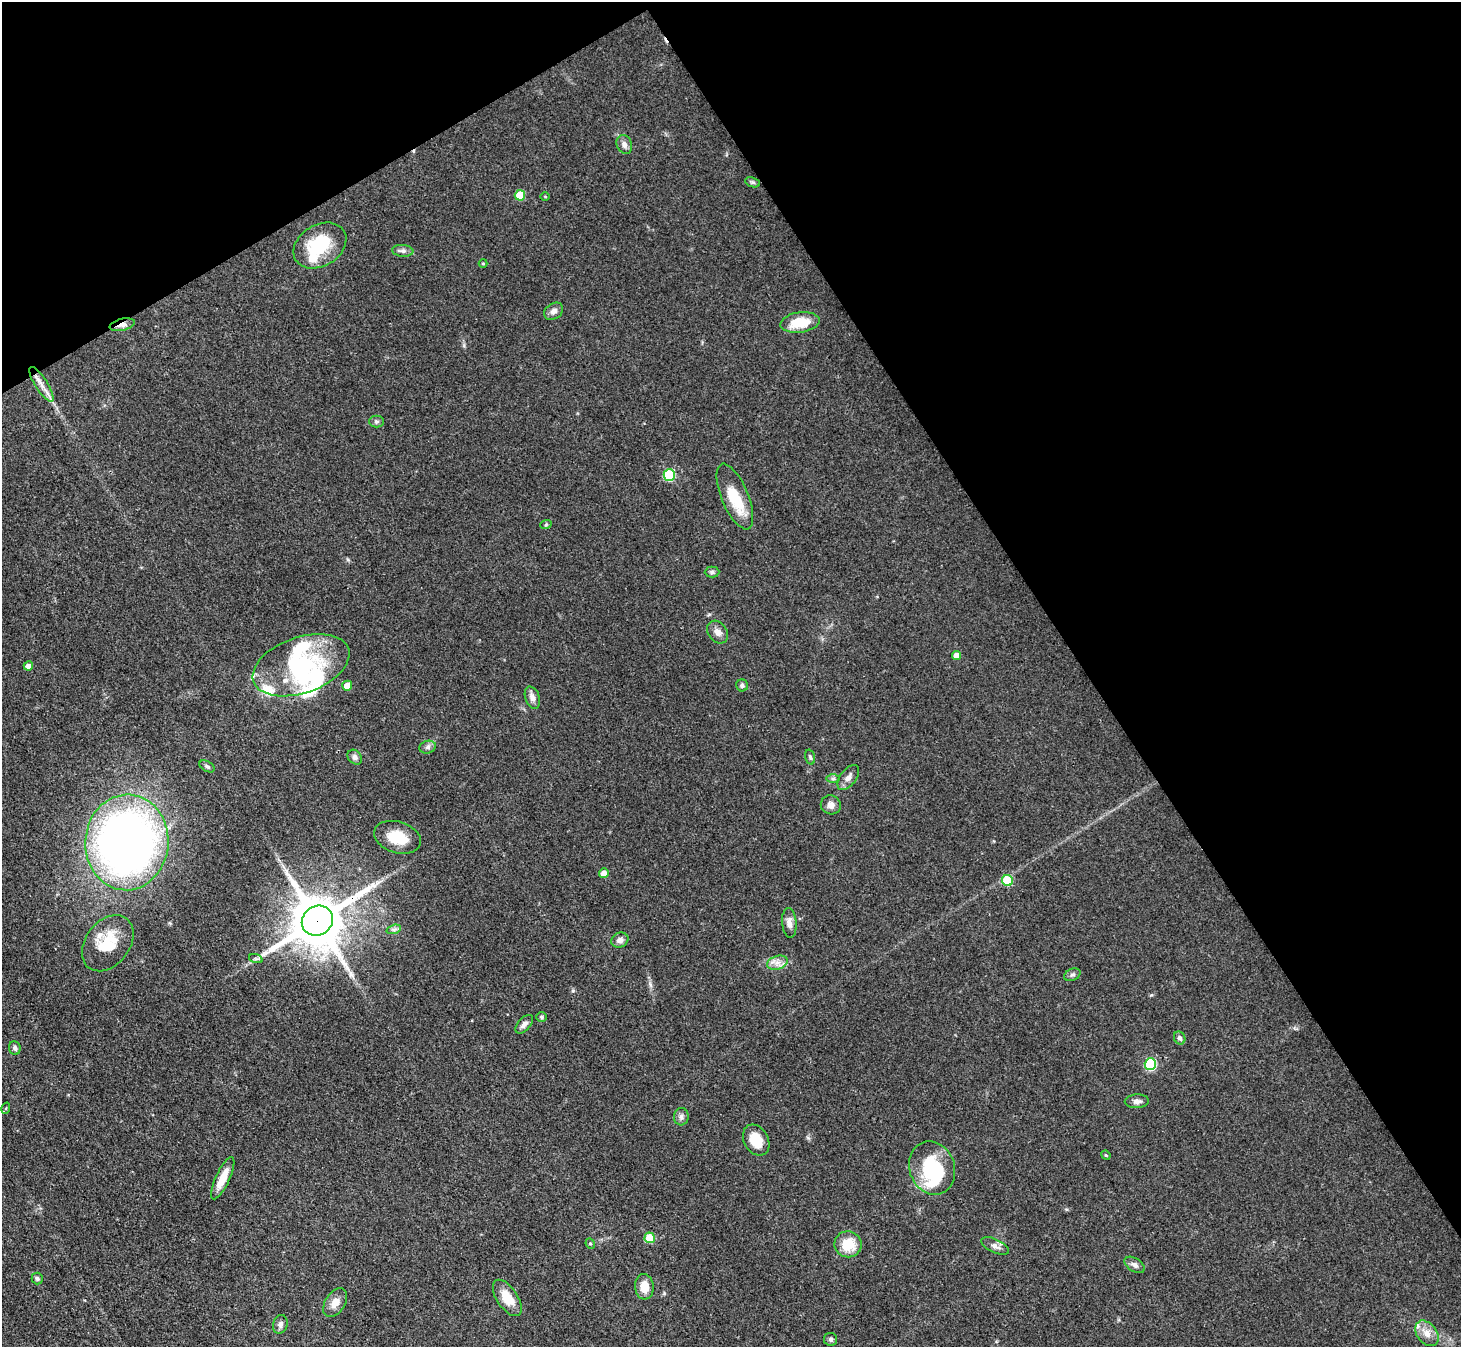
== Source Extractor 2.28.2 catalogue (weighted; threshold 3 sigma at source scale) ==
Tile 3 of 4 x 4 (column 3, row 1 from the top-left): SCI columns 2921-4379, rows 4330-5674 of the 5841 x 5833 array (HDU 1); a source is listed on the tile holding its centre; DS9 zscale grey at full resolution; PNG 1463 x 1349 px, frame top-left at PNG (2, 2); each listed source drawn as its Kron ellipse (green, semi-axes under 4 px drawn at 4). Shown black and unused: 32% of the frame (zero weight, under 3 of 4 exposures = <1% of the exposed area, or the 3 px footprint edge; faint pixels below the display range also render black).
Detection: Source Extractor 2.28.2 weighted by HDU 2 'WHT'; one run over the whole footprint, this tile lists its part. Background 0.0668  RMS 0.0054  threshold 0.0244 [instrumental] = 3 sigma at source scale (4.5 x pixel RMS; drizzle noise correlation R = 1.50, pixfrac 1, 0.05/0.05 arcsec/px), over >= 5 px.
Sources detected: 76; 5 inside a brighter object's white glare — neither listed nor drawn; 5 inside a brighter listed object's ellipse — not listed separately; the other 66 listed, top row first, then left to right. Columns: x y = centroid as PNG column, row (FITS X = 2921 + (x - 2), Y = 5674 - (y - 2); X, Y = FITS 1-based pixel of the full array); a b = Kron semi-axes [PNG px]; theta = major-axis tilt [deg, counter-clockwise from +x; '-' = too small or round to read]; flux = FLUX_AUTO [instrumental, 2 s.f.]
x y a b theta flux
624 144 10 7 -66 2.7
753 182 8 4 -19 1
520 195 5 5 - 16
545 197 5 3 - 0.52
320 246 28 20 31 27
403 251 11 6 -5 2
483 263 4 4 - 0.55
554 311 10 7 35 2.6
800 322 19 10 8 15
122 325 13 6 14 3.1
41 384 20 6 -57 5.1
376 421 7 6 - 1.2
669 475 5 5 - 37
735 497 35 13 -67 18
546 524 6 3 21 0.62
712 572 7 5 0 1.2
718 632 12 9 -52 3.4
956 655 4 4 - 4.2
301 665 50 28 19 53
28 666 4 4 - 2.7
742 685 6 6 - 1.4
347 686 5 5 - 7.4
532 698 11 7 -70 3.2
428 747 8 6 17 1.6
355 757 8 6 -49 2
810 757 8 4 -75 1
207 766 8 5 -31 1.1
848 778 14 8 53 3.3
833 779 7 4 0 0.98
831 805 10 9 - 3.3
397 837 24 15 -17 14
127 842 48 41 86 400
604 873 5 4 - 4.5
1007 881 5 5 - 19
317 921 16 14 33 3500
789 923 15 7 -85 3.3
394 929 7 4 18 1.3
620 940 9 7 28 2.5
108 943 31 22 52 19
256 959 7 4 -18 1
777 963 10 6 18 3.3
1072 975 8 6 27 1.4
541 1017 5 5 - 0.88
524 1024 11 6 48 2.4
1180 1038 7 5 -64 1.9
15 1048 7 5 -84 1.5
1150 1064 6 6 - 45
1137 1101 12 7 2 2.5
6 1108 6 3 72 0.51
681 1117 9 7 85 2
756 1140 16 12 -60 11
1106 1155 5 4 - 0.68
932 1168 27 22 -72 38
223 1178 23 7 65 8.5
650 1238 5 5 - 17
590 1244 5 4 - 0.82
848 1244 14 13 - 13
995 1246 15 6 -26 2.7
1135 1265 11 6 -33 2.3
37 1278 6 5 - 1.3
644 1287 13 9 -86 7.5
507 1298 21 10 -56 10
335 1302 16 10 57 5.4
280 1324 9 7 73 1.9
1427 1333 14 10 -52 5.2
831 1339 6 6 - 1.3
Overlapping masked pixels (flux is a lower limit): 2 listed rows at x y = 122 325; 317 921
Unlisted compact peaks at least as high as the median listed source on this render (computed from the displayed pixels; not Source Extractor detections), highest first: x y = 573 991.